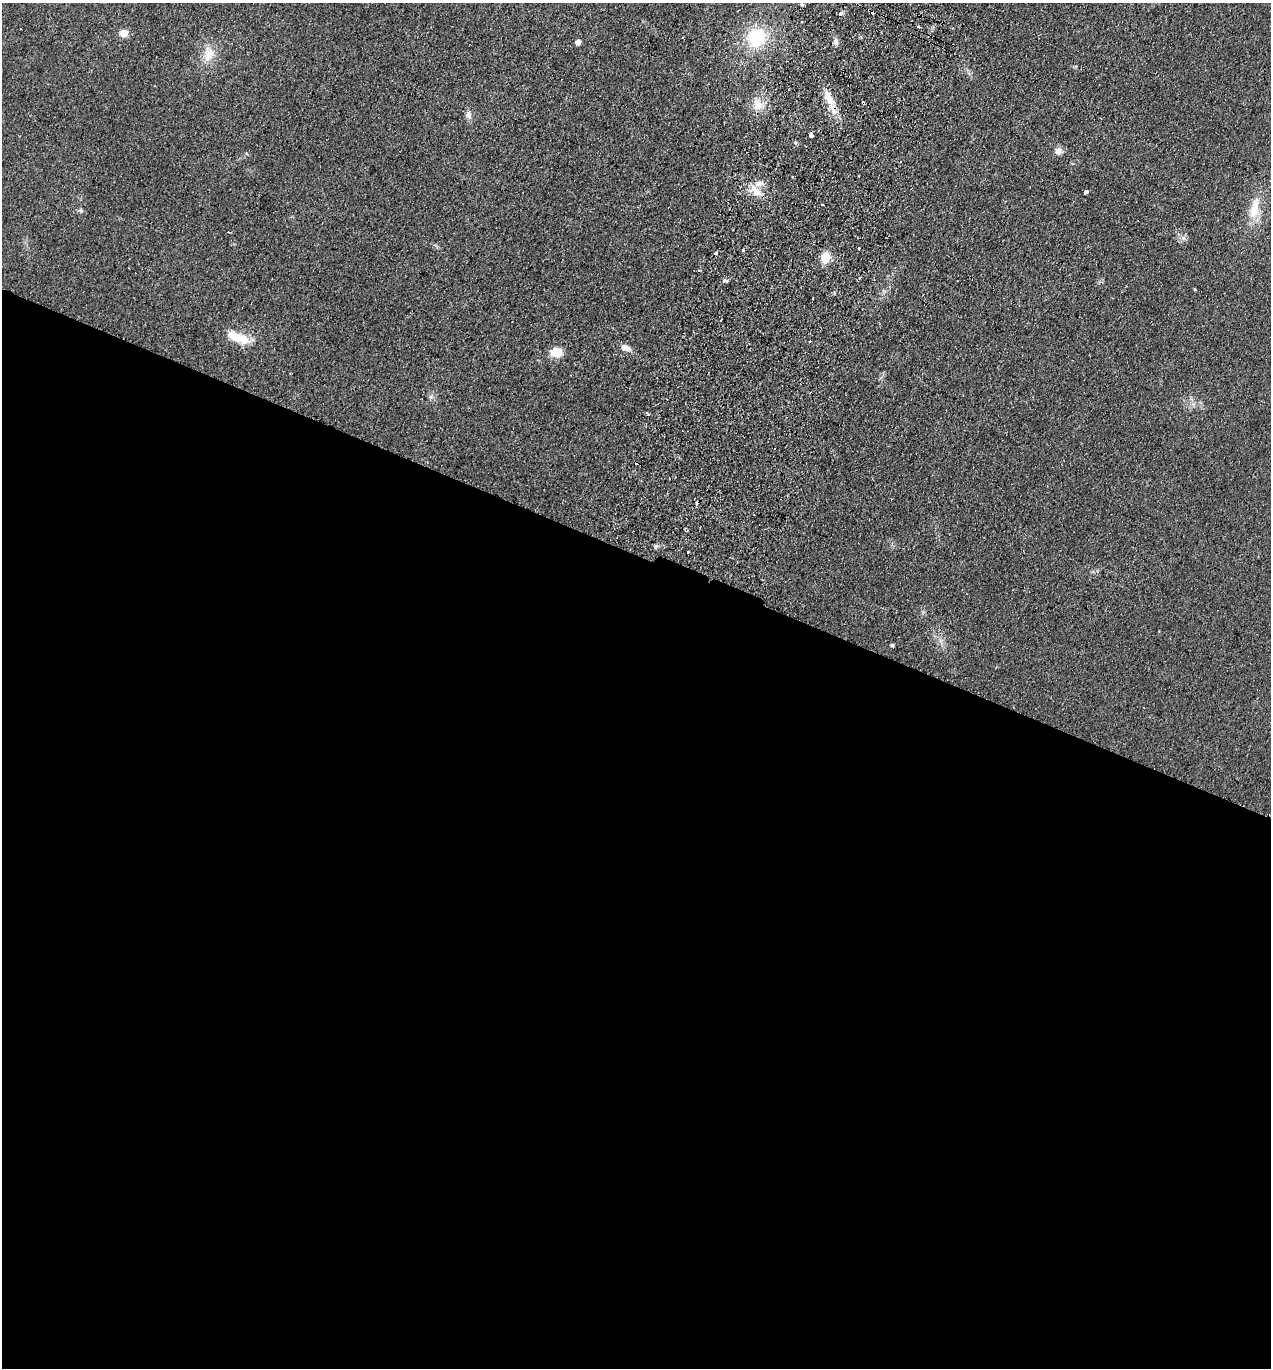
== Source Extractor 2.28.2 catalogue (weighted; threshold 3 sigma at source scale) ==
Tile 14 of 4 x 4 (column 2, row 4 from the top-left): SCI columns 1461-2729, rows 25-1390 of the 5589 x 5512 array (HDU 1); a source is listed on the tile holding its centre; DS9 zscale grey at full resolution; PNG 1273 x 1370 px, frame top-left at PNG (2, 3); no overlay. Shown black and unused: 60% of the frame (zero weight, under 2 of 3 exposures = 3% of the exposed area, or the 3 px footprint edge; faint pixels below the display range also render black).
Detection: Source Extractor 2.28.2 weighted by HDU 2 'WHT'; one run over the whole footprint, this tile lists its part. Background 0.0752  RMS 0.0094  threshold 0.0425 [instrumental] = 3 sigma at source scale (4.5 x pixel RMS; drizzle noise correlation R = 1.50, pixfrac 1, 0.05/0.05 arcsec/px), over >= 5 px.
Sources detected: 39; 8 cosmic-ray / hot-pixel residue — not listed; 1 inside a brighter listed object's ellipse — not listed separately; the other 30 listed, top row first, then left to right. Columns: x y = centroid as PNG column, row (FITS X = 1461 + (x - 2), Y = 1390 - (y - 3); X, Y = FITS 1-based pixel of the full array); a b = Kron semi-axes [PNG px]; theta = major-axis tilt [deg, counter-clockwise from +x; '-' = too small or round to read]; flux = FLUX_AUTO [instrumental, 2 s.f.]
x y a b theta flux
801 4 4 3 - 2.3
841 13 6 4 18 2.2
918 27 4 3 - 7.7
123 33 10 8 -10 6.6
757 37 21 20 - 50
577 42 5 5 - 4.2
836 42 9 6 83 3.2
208 54 21 14 89 15
828 98 24 9 -54 14
758 105 12 10 -37 9.5
468 115 11 8 -69 4.3
811 135 4 3 - 35
1058 151 10 8 89 4.6
1072 163 4 3 - 0.93
756 191 18 10 -40 12
1086 192 4 3 - 15
822 204 3 2 - 1.1
1255 209 32 12 80 21
81 211 6 4 -19 1.6
825 257 14 11 79 12
699 270 4 2 - 0.89
1195 289 3 3 - 3.4
238 337 32 11 -24 20
810 341 3 2 - 0.77
626 348 13 7 -22 6
556 352 11 9 2 17
648 414 4 2 - 1.9
656 547 7 4 62 1.8
688 552 3 3 - 2.9
892 645 4 3 - 1.7
Overlapping masked pixels (flux is a lower limit): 1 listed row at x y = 828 98
Unlisted compact peaks at least as high as the median listed source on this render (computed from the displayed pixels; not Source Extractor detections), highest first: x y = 724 280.